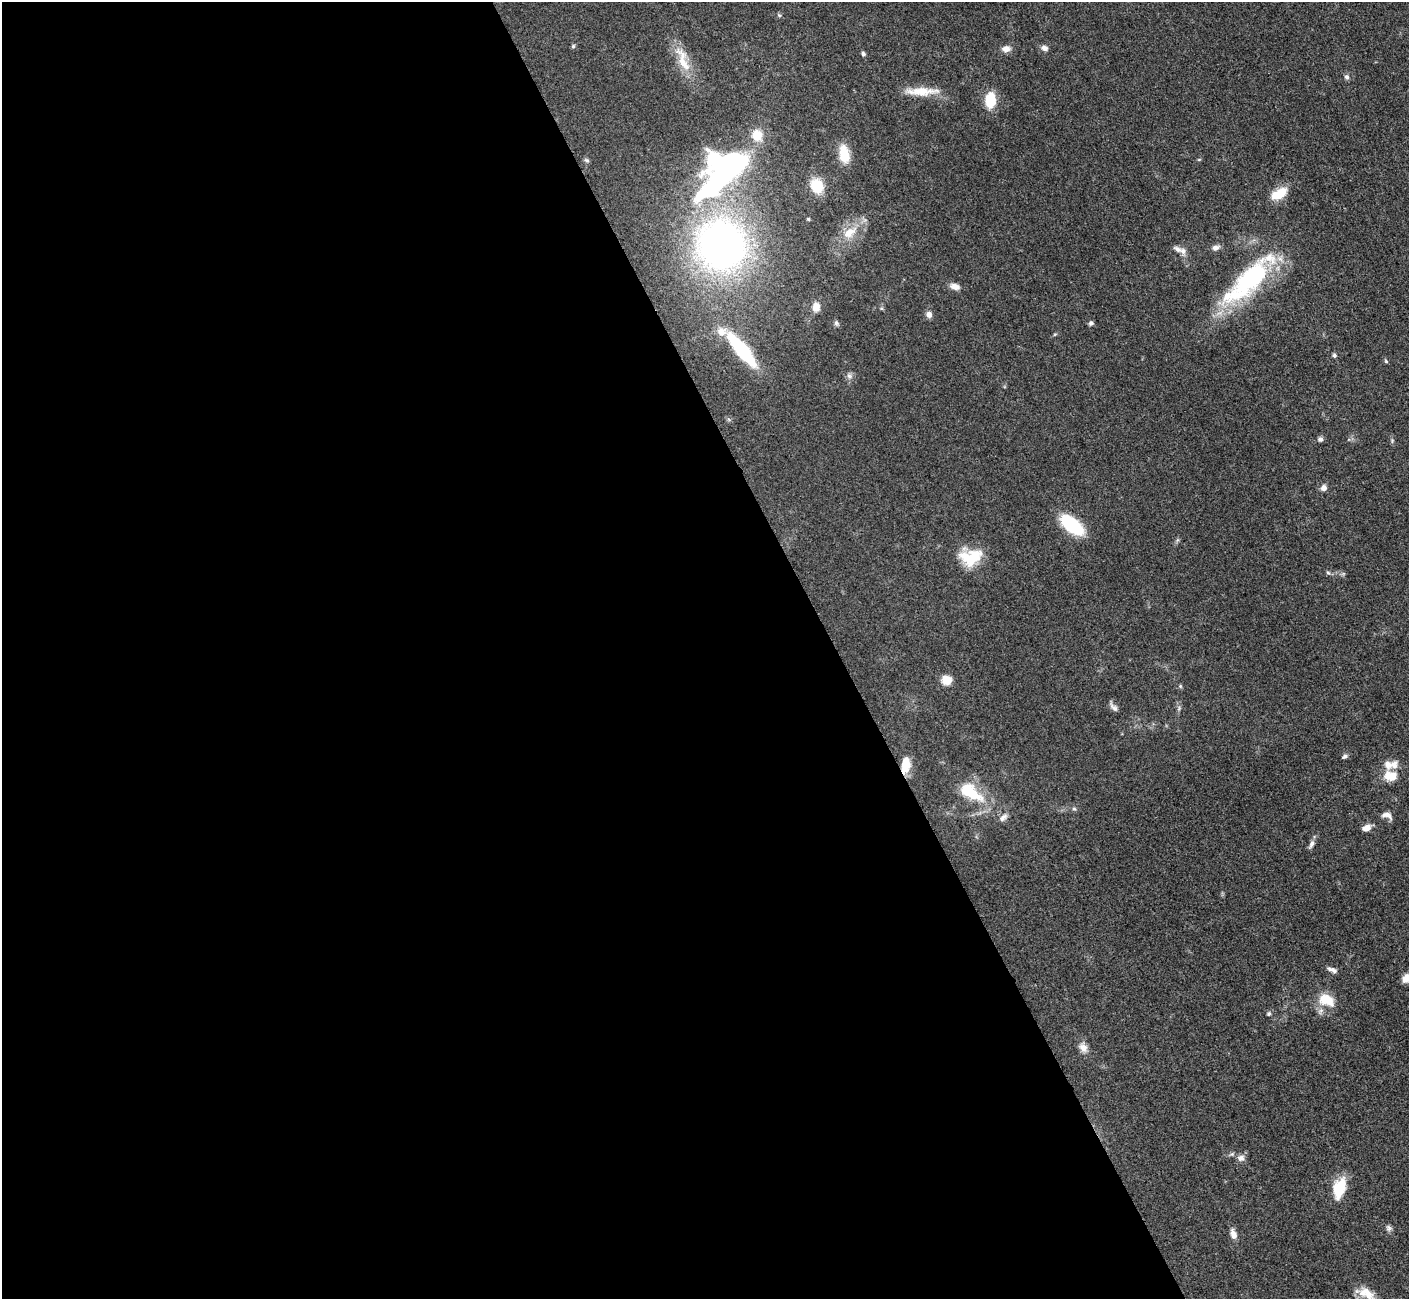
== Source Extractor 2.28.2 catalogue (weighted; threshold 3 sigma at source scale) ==
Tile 9 of 4 x 4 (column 1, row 3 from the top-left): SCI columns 17-1423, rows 1595-2891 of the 5660 x 5649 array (HDU 1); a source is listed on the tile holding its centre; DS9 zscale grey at full resolution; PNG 1411 x 1301 px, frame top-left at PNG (2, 2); no overlay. Shown black and unused: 59% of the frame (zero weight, under 3 of 4 exposures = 2% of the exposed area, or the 3 px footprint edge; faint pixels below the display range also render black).
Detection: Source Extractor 2.28.2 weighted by HDU 2 'WHT'; one run over the whole footprint, this tile lists its part. Background 0.0466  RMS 0.0052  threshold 0.0235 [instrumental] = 3 sigma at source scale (4.5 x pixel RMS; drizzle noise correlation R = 1.50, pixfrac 1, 0.05/0.05 arcsec/px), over >= 5 px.
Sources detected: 69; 2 inside a brighter object's white glare — not listed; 8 inside a brighter listed object's ellipse — not listed separately; the other 59 listed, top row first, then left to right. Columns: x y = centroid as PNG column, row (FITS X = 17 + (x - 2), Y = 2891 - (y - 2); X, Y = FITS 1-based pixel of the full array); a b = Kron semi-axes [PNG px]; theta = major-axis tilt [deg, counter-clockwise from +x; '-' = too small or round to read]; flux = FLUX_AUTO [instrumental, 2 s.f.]
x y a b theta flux
779 15 5 4 - 0.69
573 46 5 5 - 0.81
1044 48 8 6 -24 2.2
1006 49 12 8 7 3.1
863 54 5 5 - 1
684 63 45 11 -65 13
1347 77 7 6 - 1.3
922 91 42 9 1 11
990 100 13 9 87 17
844 154 20 11 -79 12
1199 159 6 3 19 0.52
587 160 8 5 -39 0.99
728 166 66 32 40 110
817 186 12 10 -64 16
1279 194 21 11 31 10
808 219 4 3 - 0.69
849 233 22 12 35 10
722 245 48 45 -66 250
1215 248 9 7 16 2.5
1178 249 15 7 -27 3.1
1247 281 76 25 45 69
955 286 13 8 -15 3.2
816 307 9 7 83 5.2
881 308 5 5 - 0.77
929 314 8 7 - 2.4
836 323 8 6 -66 1.2
1091 323 6 5 - 1.3
742 350 38 10 -51 49
1334 355 5 5 - 1.2
1386 361 6 4 -46 0.67
849 376 7 7 - 1.6
1320 439 7 6 - 1.5
1324 488 6 6 - 2.8
1072 525 19 10 -38 43
971 557 28 18 13 18
1328 573 6 4 -3 0.86
947 680 8 7 - 8.7
1180 686 5 5 - 0.68
1114 707 13 6 -51 2.1
1345 756 8 5 35 1.2
1394 765 12 9 72 3.6
905 767 17 10 70 8
1390 776 15 11 1 8.9
971 792 39 18 -35 21
1074 809 5 5 - 0.87
1387 815 13 8 -19 3.4
1003 817 14 7 47 2.5
1366 828 10 7 16 3.9
1312 844 12 6 63 2.1
1330 969 9 6 -37 1.7
1406 978 11 8 61 3.8
1326 1000 22 15 -23 12
1269 1014 6 6 - 0.9
1083 1047 14 10 -52 3.9
1241 1158 11 9 17 2.5
1339 1188 23 12 72 16
1389 1228 8 7 - 1.6
1233 1234 12 7 -70 3.5
1368 1293 28 12 -57 8.3
Overlapping masked pixels (flux is a lower limit): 1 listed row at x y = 905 767
Isophote crosses this tile's border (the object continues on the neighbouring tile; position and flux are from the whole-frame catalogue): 2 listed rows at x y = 1406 978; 1368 1293